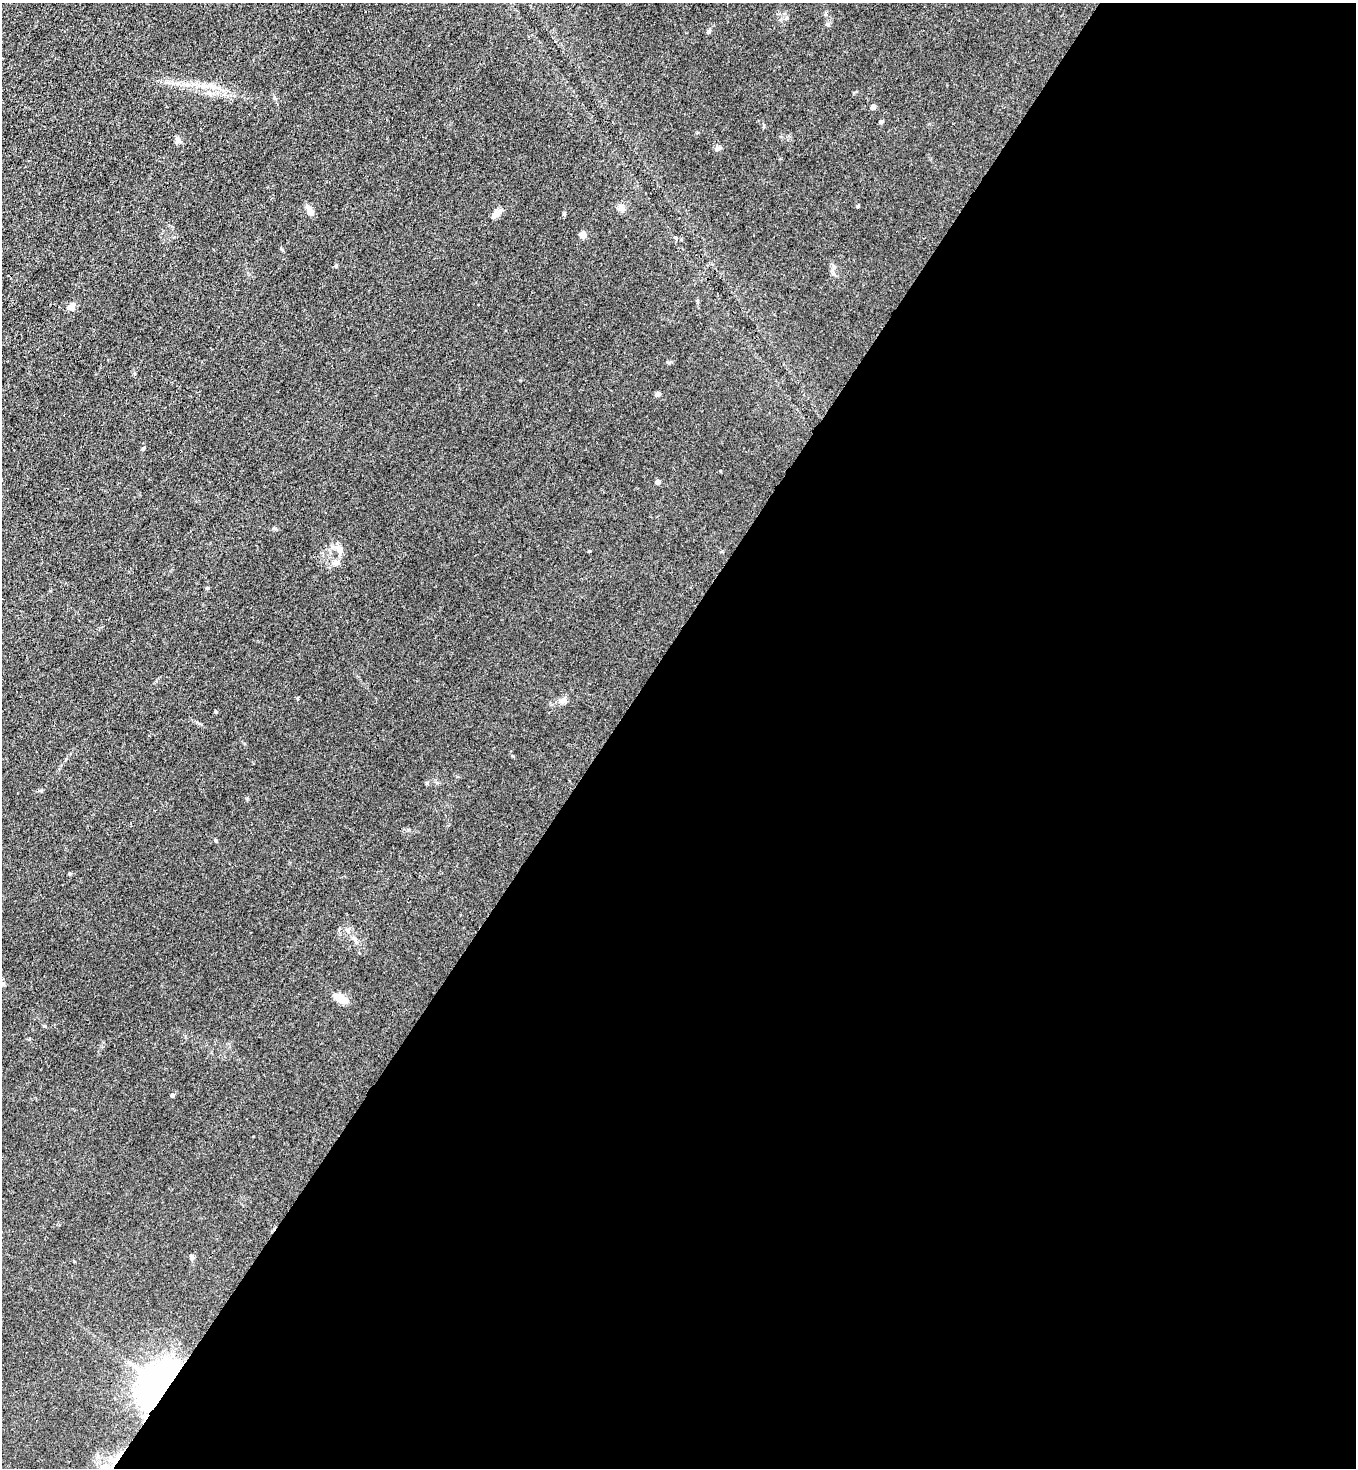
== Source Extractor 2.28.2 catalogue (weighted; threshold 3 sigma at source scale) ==
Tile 12 of 4 x 4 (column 4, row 3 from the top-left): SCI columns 4287-5640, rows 1526-2991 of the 6007 x 5985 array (HDU 1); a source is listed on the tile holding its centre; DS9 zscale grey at full resolution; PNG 1358 x 1470 px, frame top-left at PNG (2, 3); no overlay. Shown black and unused: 55% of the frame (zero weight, under 3 of 4 exposures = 7% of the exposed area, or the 3 px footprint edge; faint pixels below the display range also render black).
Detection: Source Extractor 2.28.2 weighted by HDU 2 'WHT'; one run over the whole footprint, this tile lists its part. Background 0.0208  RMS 0.0028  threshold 0.0127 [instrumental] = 3 sigma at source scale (4.5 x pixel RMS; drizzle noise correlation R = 1.50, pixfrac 1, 0.05/0.05 arcsec/px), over >= 5 px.
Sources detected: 29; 1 inside a brighter object's white glare — not listed; the other 28 listed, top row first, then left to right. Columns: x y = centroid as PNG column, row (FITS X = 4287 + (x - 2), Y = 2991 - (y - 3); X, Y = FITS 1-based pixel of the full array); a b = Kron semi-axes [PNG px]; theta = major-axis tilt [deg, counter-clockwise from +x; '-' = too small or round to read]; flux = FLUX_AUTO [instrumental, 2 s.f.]
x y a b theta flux
204 86 9 5 -19 1.2
873 107 4 4 - 1.9
881 122 5 4 - 0.44
177 139 10 5 -54 0.76
717 149 8 7 - 0.72
858 206 3 3 - 0.47
621 208 10 8 -63 1.2
310 211 11 5 -61 2.3
496 213 14 6 40 1.8
564 213 6 4 69 0.36
583 234 8 7 - 0.94
72 307 5 4 - 5.2
658 394 6 5 - 0.84
143 448 5 4 - 0.33
658 482 4 4 - 1.7
340 549 11 7 -70 1.7
336 562 12 7 -6 1.2
207 588 5 4 - 0.34
563 700 11 7 26 1.2
216 711 5 3 - 0.29
216 841 6 3 -71 0.26
70 873 5 4 - 0.3
355 940 9 5 -64 0.75
341 998 12 7 -31 4.4
172 1095 5 4 - 0.44
192 1257 7 5 -76 0.62
157 1386 57 39 76 63
119 1456 17 5 51 2.4
Overlapping masked pixels (flux is a lower limit): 2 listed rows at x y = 157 1386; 119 1456
Unlisted compact peaks at least as high as the median listed source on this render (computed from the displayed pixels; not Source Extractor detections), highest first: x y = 764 126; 336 266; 833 274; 589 551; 297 698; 275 528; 669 363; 512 756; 282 249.